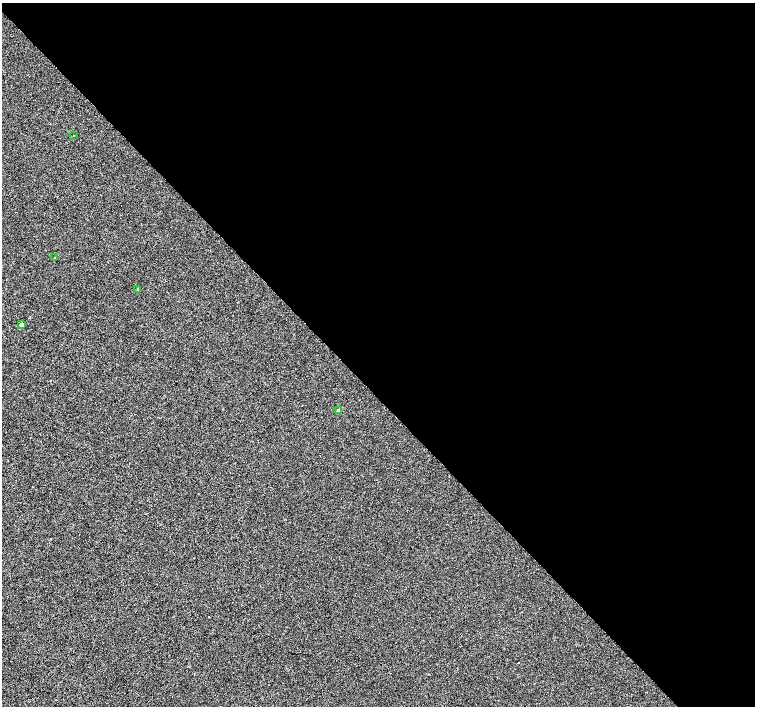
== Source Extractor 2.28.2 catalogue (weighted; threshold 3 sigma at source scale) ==
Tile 8 of 4 x 4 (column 4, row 2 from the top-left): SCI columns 4521-6025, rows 3033-4440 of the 6025 x 5999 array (HDU 1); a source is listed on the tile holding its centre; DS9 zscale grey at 2 x 2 block average (1 PNG px = mean of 2 x 2 image px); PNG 757 x 708 px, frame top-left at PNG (2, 3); each listed source drawn as its Kron ellipse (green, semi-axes under 4 px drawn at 4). Shown black and unused: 56% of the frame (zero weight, under 2 of 3 exposures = <1% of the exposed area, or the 3 px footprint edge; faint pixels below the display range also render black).
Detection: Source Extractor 2.28.2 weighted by HDU 2 'WHT'; one run over the whole footprint, this tile lists its part. Background 9.28e-04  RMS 0.0056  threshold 0.0254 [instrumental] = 3 sigma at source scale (4.5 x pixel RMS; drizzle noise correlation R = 1.50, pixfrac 1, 0.0396/0.0396 arcsec/px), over >= 5 px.
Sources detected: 5; all 5 listed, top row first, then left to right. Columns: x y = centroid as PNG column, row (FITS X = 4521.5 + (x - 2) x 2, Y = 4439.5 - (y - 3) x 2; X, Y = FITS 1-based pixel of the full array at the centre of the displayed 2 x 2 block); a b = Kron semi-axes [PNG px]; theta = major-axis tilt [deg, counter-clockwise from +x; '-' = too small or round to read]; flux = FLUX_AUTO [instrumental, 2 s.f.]
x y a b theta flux
73 135 2 2 - 0.58
55 257 2 2 - 0.54
138 289 2 2 - 0.67
22 324 3 2 - 7.7
339 411 3 2 - 11